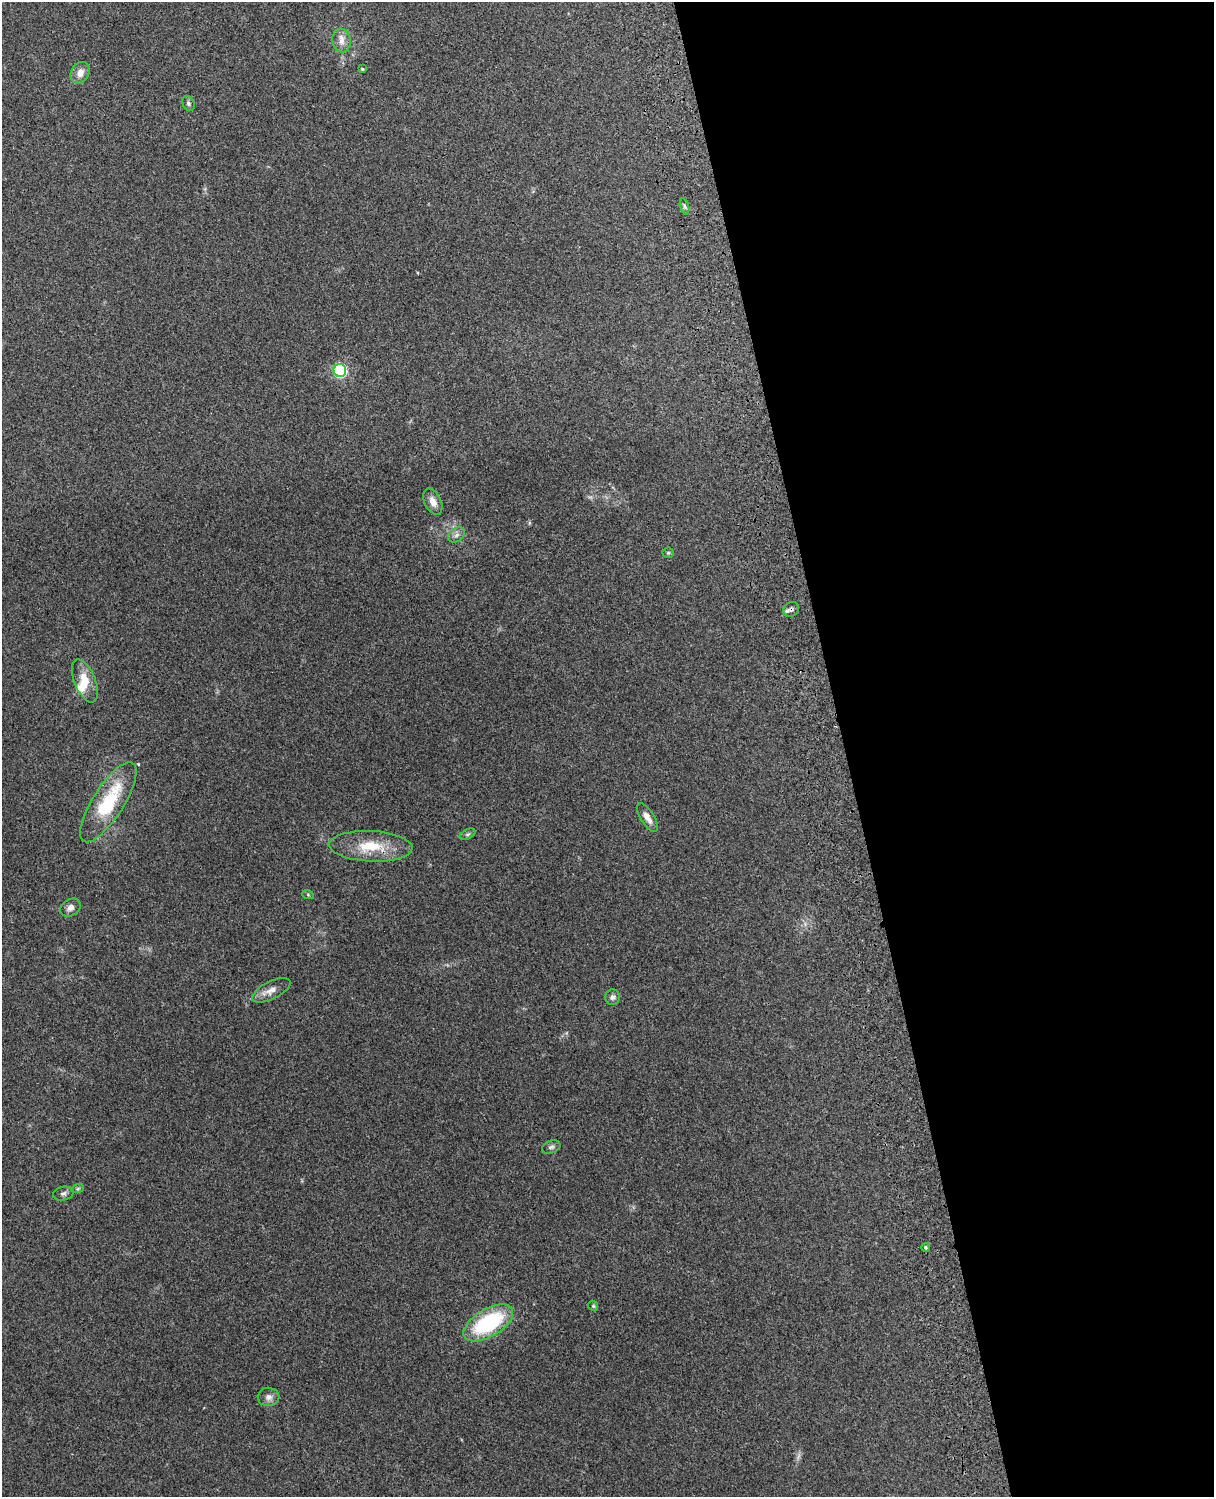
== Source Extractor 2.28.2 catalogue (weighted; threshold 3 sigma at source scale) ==
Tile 8 of 4 x 3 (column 4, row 2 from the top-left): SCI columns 3755-4966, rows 1660-3154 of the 5087 x 4925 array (HDU 1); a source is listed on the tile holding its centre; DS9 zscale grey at full resolution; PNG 1216 x 1499 px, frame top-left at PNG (2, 2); each listed source drawn as its Kron ellipse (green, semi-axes under 4 px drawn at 4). Shown black and unused: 31% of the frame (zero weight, under 3 of 4 exposures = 6% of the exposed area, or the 3 px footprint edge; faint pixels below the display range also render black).
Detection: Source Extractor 2.28.2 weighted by HDU 2 'WHT'; one run over the whole footprint, this tile lists its part. Background 0.285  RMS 0.0093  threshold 0.0419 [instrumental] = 3 sigma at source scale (4.5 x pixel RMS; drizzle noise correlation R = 1.50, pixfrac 1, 0.05/0.05 arcsec/px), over >= 5 px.
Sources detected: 28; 1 too faint to see at this stretch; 1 inside a brighter object's white glare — neither listed nor drawn; the other 26 listed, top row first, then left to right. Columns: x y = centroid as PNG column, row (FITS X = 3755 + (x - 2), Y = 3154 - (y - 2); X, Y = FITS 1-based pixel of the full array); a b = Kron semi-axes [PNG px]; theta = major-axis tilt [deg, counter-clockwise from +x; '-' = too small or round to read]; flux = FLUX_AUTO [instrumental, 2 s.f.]
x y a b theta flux
342 41 12 9 -82 6.6
362 69 4 3 - 1
80 73 11 9 61 7.3
188 103 8 6 -60 2.4
685 206 8 3 -71 1.7
340 370 6 6 - 120
433 502 14 8 -64 7.5
457 535 9 6 41 3.3
668 553 5 5 - 1.2
791 609 8 7 - 2.9
85 681 23 10 -68 18
108 802 46 15 58 59
647 817 16 6 -58 6.5
468 834 8 4 26 1.6
371 846 41 15 -2 31
308 895 6 3 -20 1
70 908 11 8 34 4.7
271 990 21 9 26 8
613 997 8 7 - 3
551 1147 9 6 23 2.4
78 1188 6 4 20 1.4
63 1194 10 7 12 2.8
925 1247 4 4 - 1.4
593 1306 5 4 - 1.2
488 1323 28 14 31 81
268 1397 11 9 0 4.6
Overlapping masked pixels (flux is a lower limit): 1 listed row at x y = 791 609